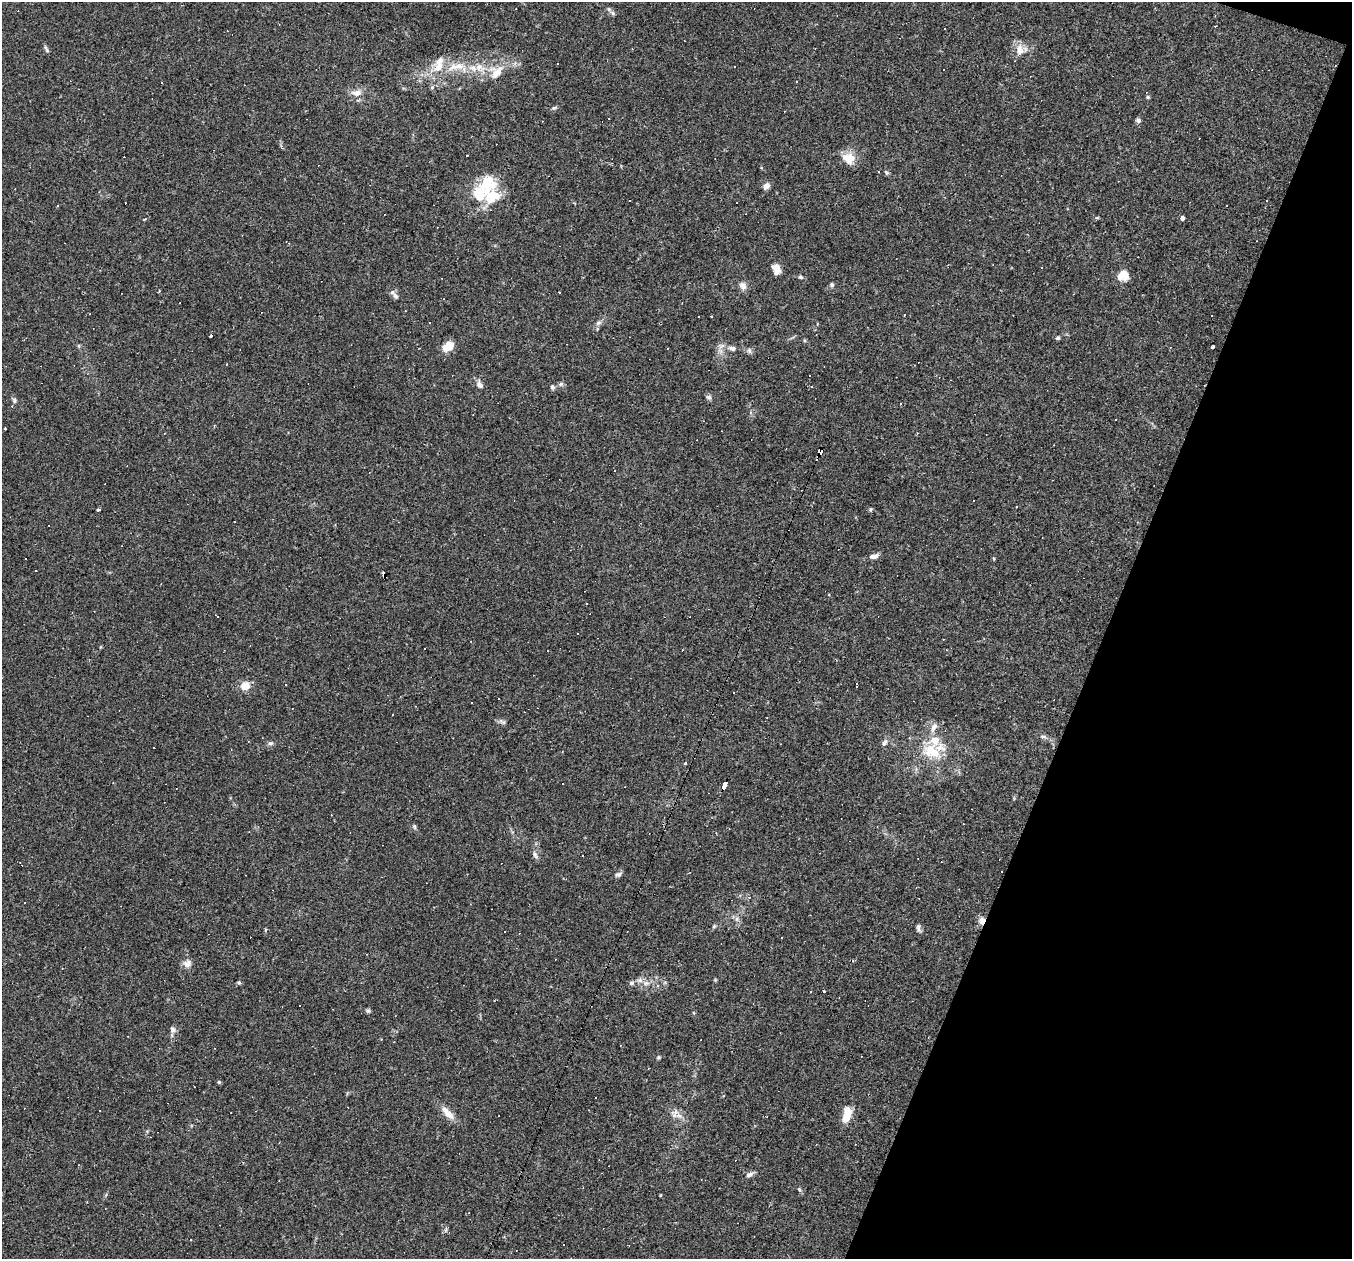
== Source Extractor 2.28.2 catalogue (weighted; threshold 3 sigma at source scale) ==
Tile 8 of 4 x 4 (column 4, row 2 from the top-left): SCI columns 4051-5400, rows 2773-4029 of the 5400 x 5416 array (HDU 1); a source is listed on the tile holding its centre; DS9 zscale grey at full resolution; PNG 1354 x 1261 px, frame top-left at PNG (2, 2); no overlay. Shown black and unused: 18% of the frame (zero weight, under 2 of 3 exposures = <1% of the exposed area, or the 3 px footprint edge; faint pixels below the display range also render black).
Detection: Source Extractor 2.28.2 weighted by HDU 2 'WHT'; one run over the whole footprint, this tile lists its part. Background 0.0262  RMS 0.0043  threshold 0.0193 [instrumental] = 3 sigma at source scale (4.5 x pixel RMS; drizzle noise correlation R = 1.50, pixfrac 1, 0.05/0.05 arcsec/px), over >= 5 px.
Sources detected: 175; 67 cosmic-ray / hot-pixel residue — not listed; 9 inside a brighter listed object's ellipse — not listed separately; the other 99 listed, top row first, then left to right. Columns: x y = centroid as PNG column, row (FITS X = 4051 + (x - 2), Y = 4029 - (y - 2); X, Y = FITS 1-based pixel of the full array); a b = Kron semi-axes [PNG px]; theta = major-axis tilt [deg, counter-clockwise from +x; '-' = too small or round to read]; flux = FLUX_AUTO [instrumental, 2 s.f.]
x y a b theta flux
613 13 8 5 -37 1.1
46 49 10 4 -61 0.88
815 49 3 2 - 0.29
1020 50 15 11 88 4.2
439 61 16 8 36 3.5
457 66 32 9 11 10
943 69 3 3 - 0.92
496 72 24 18 48 9.1
162 82 3 2 - 0.33
796 82 3 3 - 1.2
432 87 6 5 - 0.74
356 93 16 9 4 3.4
1148 97 5 4 - 0.64
554 108 7 5 20 0.7
1138 120 5 5 - 1.2
467 155 3 2 - 0.44
849 158 17 12 -24 6.4
879 172 3 3 - 0.67
886 172 7 5 -51 0.75
487 186 36 16 84 14
766 186 7 6 - 2.3
737 202 3 3 - 2
57 206 3 2 - 0.39
1182 218 4 4 - 1.5
144 219 3 3 - 1
776 269 11 8 -69 3.7
1123 276 13 11 24 5.4
801 277 7 5 -26 0.74
441 278 2 2 - 0.25
832 285 6 5 - 0.86
743 286 10 8 -57 2.2
559 292 2 2 - 0.45
395 296 10 6 -48 1.5
90 313 3 2 - 0.27
904 315 2 2 - 0.36
430 323 2 2 - 0.32
598 323 8 6 17 1.2
211 336 3 3 - 2.2
1058 338 5 4 - 0.7
448 346 12 8 32 7.6
1212 347 3 3 - 1.1
732 348 9 5 -10 1.7
749 351 7 5 -87 1
226 364 2 2 - 0.33
561 384 7 6 - 1
480 385 11 7 -60 1.8
552 387 7 6 - 0.89
709 397 7 6 - 1.1
14 400 7 5 -76 0.89
821 451 6 4 71 110
98 510 3 3 - 0.88
871 510 6 4 71 0.56
874 556 10 6 12 2.3
36 570 3 3 - 0.74
383 574 7 3 -76 1.2
218 617 3 2 - 0.31
943 639 2 2 - 0.26
856 685 5 3 - 0.88
245 686 8 7 - 6.3
498 698 2 2 - 0.31
472 702 2 2 - 0.3
501 721 7 4 -17 1.1
934 727 14 7 64 2.7
1043 737 8 4 -8 0.93
271 743 7 5 14 0.99
884 743 10 5 55 1.4
153 748 2 2 - 0.38
931 751 24 17 -26 13
685 763 4 3 - 0.53
725 785 7 4 68 51
414 827 7 4 -71 0.72
249 831 3 2 - 0.27
535 855 11 6 -65 1.3
583 856 2 2 - 0.36
618 874 9 6 20 1.2
749 897 5 4 - 0.58
24 902 3 2 - 0.34
737 919 7 4 89 1
982 921 9 7 70 2.8
714 926 6 4 46 0.61
918 928 12 5 -83 1.2
265 930 6 3 71 0.43
187 964 10 10 - 2.5
239 982 5 5 - 0.6
632 983 7 6 - 1.1
646 983 8 6 4 1.8
823 991 3 3 - 5
368 1011 6 5 - 0.7
173 1030 9 7 -54 1.5
658 1057 5 4 - 0.65
219 1082 5 4 - 0.52
448 1113 22 8 -47 4.7
675 1113 14 10 71 2.9
847 1115 19 9 77 7
767 1116 2 2 - 0.28
749 1175 10 6 27 1.6
799 1190 7 5 -68 0.69
446 1229 7 4 79 0.82
190 1240 3 3 - 0.59
Overlapping masked pixels (flux is a lower limit): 4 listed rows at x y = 821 451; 383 574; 725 785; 982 921